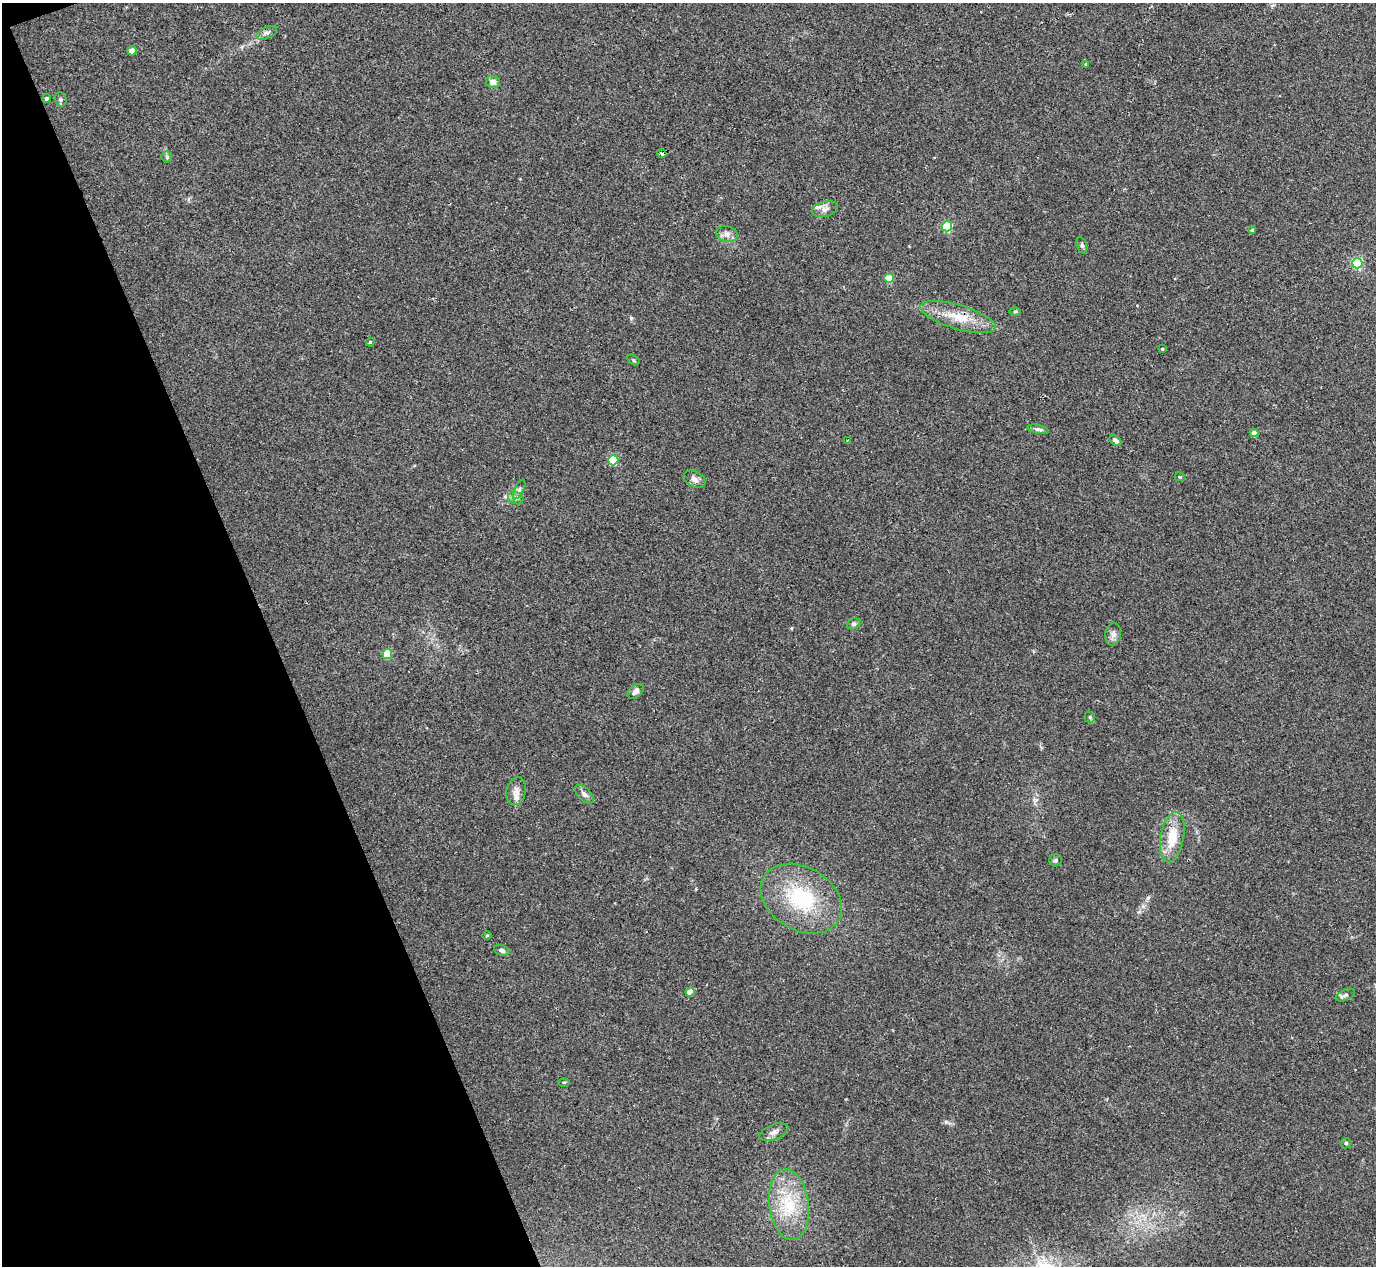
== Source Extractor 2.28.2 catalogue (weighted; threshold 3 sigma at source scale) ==
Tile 5 of 4 x 4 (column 1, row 2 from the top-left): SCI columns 42-1415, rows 2711-3974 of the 5567 x 5545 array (HDU 1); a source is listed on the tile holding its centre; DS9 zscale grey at full resolution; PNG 1378 x 1268 px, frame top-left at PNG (2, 3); each listed source drawn as its Kron ellipse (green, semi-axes under 4 px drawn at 4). Shown black and unused: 20% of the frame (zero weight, under 2 of 3 exposures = <1% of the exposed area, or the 3 px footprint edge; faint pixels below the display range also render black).
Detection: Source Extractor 2.28.2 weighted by HDU 2 'WHT'; one run over the whole footprint, this tile lists its part. Background 0.0497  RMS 0.0076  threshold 0.0343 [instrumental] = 3 sigma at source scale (4.5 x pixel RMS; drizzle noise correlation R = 1.50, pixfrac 1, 0.05/0.05 arcsec/px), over >= 5 px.
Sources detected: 47; all 47 listed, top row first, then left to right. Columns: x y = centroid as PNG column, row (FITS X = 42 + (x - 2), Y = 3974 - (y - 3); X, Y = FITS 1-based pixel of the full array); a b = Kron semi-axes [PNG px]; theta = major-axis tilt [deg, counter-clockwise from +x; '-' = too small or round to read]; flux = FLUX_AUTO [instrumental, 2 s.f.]
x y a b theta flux
267 33 11 5 24 2.7
132 51 4 4 - 9.3
1086 64 3 3 - 0.69
493 82 7 6 - 4.3
46 98 4 4 - 1.4
61 99 7 5 -70 1.6
662 153 5 3 - 13
167 157 6 5 - 1.2
825 209 13 7 15 4.3
947 226 5 5 - 55
1252 230 4 4 - 3
727 234 11 8 -11 4
1082 245 8 5 -73 1.7
1357 263 5 5 - 87
889 278 4 4 - 19
1015 312 6 4 1 0.92
958 317 39 12 -17 20
370 342 4 3 - 0.8
1162 349 3 2 - 0.7
633 360 7 4 -29 1.2
1038 429 11 4 -12 2.1
1254 433 4 4 - 7.7
848 440 3 2 - 0.59
1115 441 7 4 -38 3.8
613 460 5 5 - 41
1180 477 5 4 - 1.2
695 479 11 7 -27 3.5
519 489 10 4 63 1.9
516 498 8 6 -21 2.3
854 624 7 5 21 1.5
1113 634 11 7 79 3.5
387 654 5 5 - 29
636 691 9 6 37 3.4
1090 717 5 5 - 0.97
516 791 14 9 80 5.4
584 794 12 6 -45 2.8
1172 837 25 11 79 19
1055 860 6 6 - 1.7
801 899 43 31 -31 57
487 935 5 3 - 0.75
502 950 8 5 -23 2.2
690 992 4 4 - 9.5
1345 995 10 5 25 1.9
564 1082 5 3 - 0.8
774 1132 15 7 20 4
1346 1143 6 4 45 0.98
789 1205 35 19 -83 35
Overlapping masked pixels (flux is a lower limit): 2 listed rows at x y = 662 153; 958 317
Unlisted compact peaks at least as high as the median listed source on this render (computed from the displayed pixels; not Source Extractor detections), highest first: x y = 631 318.